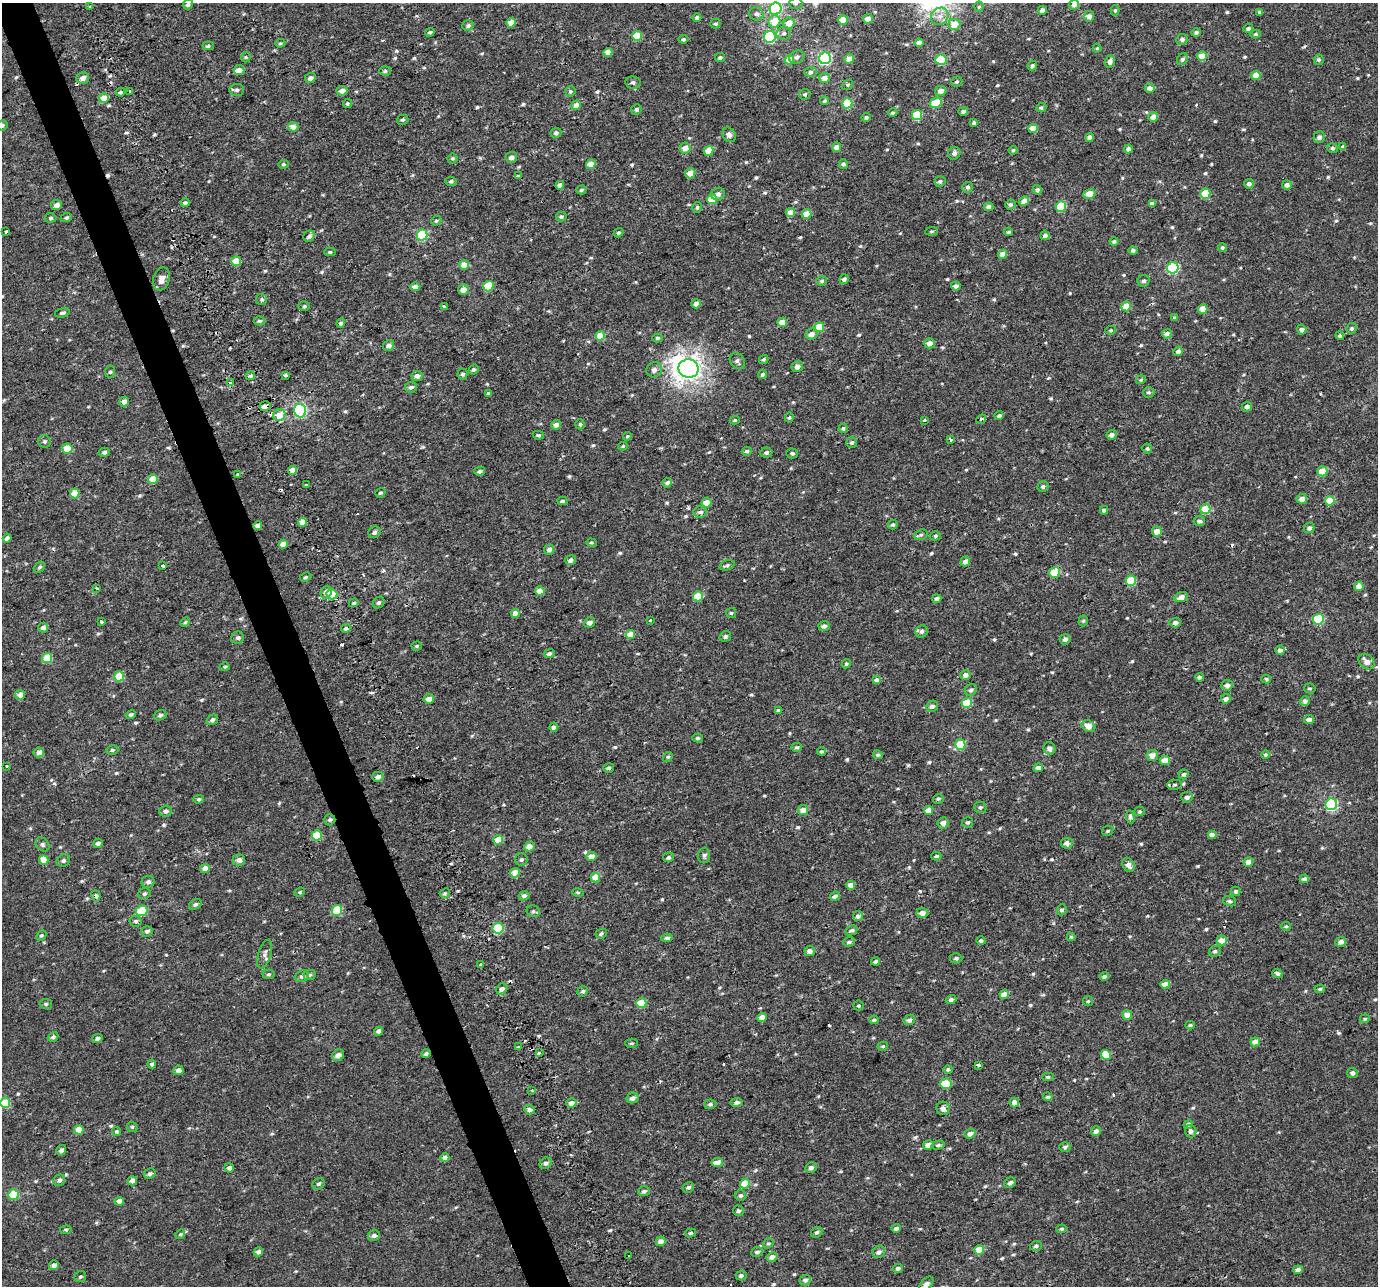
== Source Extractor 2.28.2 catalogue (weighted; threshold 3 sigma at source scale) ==
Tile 11 of 4 x 4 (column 3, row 3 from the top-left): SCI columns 2753-4128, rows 1364-2647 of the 5568 x 5368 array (HDU 1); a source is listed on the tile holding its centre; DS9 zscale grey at full resolution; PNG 1380 x 1288 px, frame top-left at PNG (2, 3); each listed source drawn as its Kron ellipse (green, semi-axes under 4 px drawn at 4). Shown black and unused: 3% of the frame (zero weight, under 2 of 3 exposures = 3% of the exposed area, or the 3 px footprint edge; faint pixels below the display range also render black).
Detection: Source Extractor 2.28.2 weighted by HDU 2 'WHT'; one run over the whole footprint, this tile lists its part. Background 5.10e-04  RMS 0.0032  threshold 0.0145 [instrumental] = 3 sigma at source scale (4.5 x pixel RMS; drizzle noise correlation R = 1.50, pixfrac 1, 0.0396/0.0396 arcsec/px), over >= 5 px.
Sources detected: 669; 22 cosmic-ray / hot-pixel residue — neither listed nor drawn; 1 inside a brighter listed object's ellipse — not listed separately; of the other 646, all 500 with FLUX_AUTO >= 0.425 (the completeness limit of this list) listed and drawn (146 fainter detections not listed), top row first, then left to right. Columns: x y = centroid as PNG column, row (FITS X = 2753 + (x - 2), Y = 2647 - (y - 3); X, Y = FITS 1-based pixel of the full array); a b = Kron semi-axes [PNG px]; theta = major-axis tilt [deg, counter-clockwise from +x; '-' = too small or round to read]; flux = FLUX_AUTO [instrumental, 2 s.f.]
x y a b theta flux
796 3 7 5 3 0.57
188 5 5 4 - 0.74
1074 5 5 5 - 1.3
89 6 3 3 - 0.9
979 7 5 4 - 0.53
775 9 6 6 - 35
1042 10 4 4 - 1.3
1115 10 5 4 - 0.46
1260 13 4 3 - 1.3
756 14 7 6 - 1
940 16 9 8 - 2.2
1089 16 5 5 - 1.6
697 18 4 4 - 0.64
868 19 5 5 - 2.3
843 20 5 5 - 7
774 21 6 6 - 5.3
511 23 4 4 - 3.6
789 23 6 5 - 3.6
715 24 5 4 - 0.51
954 24 6 5 - 4
468 25 6 5 - 0.89
1248 28 5 4 - 0.78
430 32 5 3 - 0.61
1196 32 5 4 - 0.85
784 33 7 6 - 0.84
1256 34 5 4 - 0.58
637 36 5 5 - 8.7
770 37 6 6 - 28
684 39 5 4 - 0.57
1182 39 6 5 - 1.1
280 43 5 4 - 0.47
919 43 4 4 - 2.2
208 46 5 4 - 0.54
1097 48 4 4 - 0.43
608 52 4 4 - 2.8
1202 56 5 4 - 5
246 57 5 5 - 0.43
720 57 5 4 - 0.6
797 57 8 6 24 0.99
825 58 6 6 - 47
849 59 5 4 - 2.9
1182 59 6 5 - 0.82
789 60 5 4 - 5.3
941 60 5 5 - 15
1319 60 5 5 - 0.72
1110 62 6 5 - 1.7
1032 65 5 4 - 0.7
239 70 5 5 - 2.2
385 71 6 5 - 0.58
810 72 6 5 - 0.64
1256 75 5 4 - 4
83 78 6 5 - 1.6
310 78 5 5 - 1.3
825 78 5 5 - 1.7
633 82 7 6 - 0.85
957 82 6 5 - 0.51
848 85 6 4 37 0.47
1150 88 5 4 - 2
237 90 7 6 - 0.93
130 91 4 3 - 1.3
342 91 5 4 - 1.6
570 91 5 5 - 0.53
941 91 6 5 - 1.7
121 92 4 3 - 0.59
805 94 5 5 - 0.61
104 98 5 5 - 4.2
824 101 4 4 - 0.56
847 103 5 5 - 15
936 103 6 5 - 8.3
347 104 4 4 - 0.45
576 105 5 4 - 1.9
1041 108 5 4 - 0.54
636 109 5 5 - 0.62
963 111 5 4 - 0.82
893 113 5 4 - 0.47
917 115 5 5 - 11
866 117 5 4 - 0.55
1153 117 5 5 - 2.9
403 120 6 5 - 0.53
974 123 4 3 - 0.69
2 125 5 5 - 0.63
293 127 5 5 - 2.5
1033 129 4 4 - 5.4
556 133 5 5 - 0.76
729 135 8 6 -56 1.4
1089 137 4 4 - 1.6
1319 137 6 5 - 1.2
836 147 5 4 - 1.7
1343 147 4 4 - 1.1
685 148 5 5 - 2.3
1332 148 5 5 - 0.64
1128 149 4 4 - 1.3
1013 150 4 4 - 0.55
708 151 5 4 - 5.4
954 153 6 6 - 1.1
511 157 6 5 - 1.3
453 158 5 5 - 0.48
283 164 5 4 - 0.45
591 164 5 4 - 3.5
843 164 5 4 - 0.72
690 173 5 5 - 2.6
519 176 4 3 - 1.8
451 181 5 4 - 0.58
940 181 5 5 - 0.67
1249 184 5 5 - 1
560 185 4 4 - 1.7
1287 185 5 4 - 1.3
968 187 5 5 - 0.71
581 190 5 4 - 0.52
1037 190 5 4 - 0.84
718 194 7 6 - 1.2
1089 194 6 5 - 4.6
1205 194 5 5 - 9.2
712 199 5 5 - 7
1024 201 5 4 - 2.1
185 203 4 4 - 0.81
1152 204 4 4 - 1.7
57 205 5 5 - 1.8
1010 205 5 5 - 0.69
1061 206 5 5 - 13
697 207 5 5 - 0.57
989 207 5 4 - 1.6
790 212 4 4 - 3.3
807 214 4 4 - 5.3
561 217 5 5 - 0.56
50 218 6 4 2 0.53
66 218 5 4 - 0.52
436 221 5 4 - 0.47
6 231 3 3 - 2.1
932 231 6 4 6 0.43
1009 232 4 3 - 0.49
618 233 5 4 - 0.55
422 235 5 5 - 19
1045 235 5 4 - 1.2
309 236 6 5 - 0.97
1114 241 4 4 - 0.56
1222 247 4 4 - 0.51
1133 250 4 4 - 0.78
330 252 5 4 - 0.48
1003 254 4 4 - 3.1
236 261 5 5 - 6.4
464 265 5 4 - 4
1173 268 6 5 - 30
161 279 12 8 75 2.1
844 279 5 4 - 0.82
822 281 5 4 - 0.56
1144 281 6 5 - 0.95
488 286 5 5 - 11
956 286 5 4 - 1.3
415 287 5 4 - 1.7
463 290 5 5 - 2.5
262 299 5 5 - 0.58
696 304 5 4 - 1.6
304 306 6 5 - 0.48
444 306 3 3 - 1.2
1126 306 5 5 - 5.1
1203 309 4 4 - 4.6
62 313 7 4 14 0.7
1174 318 4 4 - 0.7
259 321 6 4 2 0.6
782 322 5 4 - 3.9
341 323 4 4 - 0.66
819 327 5 5 - 6.4
1351 328 5 5 - 0.67
1302 329 5 4 - 1.1
1111 330 5 4 - 0.44
812 334 6 5 - 1.9
1167 334 5 4 - 1.7
600 336 5 4 - 5.8
1340 336 4 4 - 0.55
657 338 5 4 - 0.5
929 343 5 5 - 1.9
389 345 5 5 - 1.6
1178 351 5 4 - 0.97
764 359 5 4 - 0.47
737 361 9 7 -56 1.1
797 366 6 5 - 1.5
474 369 5 4 - 0.66
688 369 10 9 - 220
654 370 8 7 - 1.3
110 372 6 5 - 0.59
462 374 5 5 - 0.64
286 375 3 3 - 0.82
762 375 5 4 - 0.6
250 376 5 4 - 0.81
417 376 5 5 - 1.1
1141 380 5 4 - 0.45
230 383 3 3 - 0.76
411 387 6 5 - 1.1
1149 392 6 5 - 0.65
488 393 4 3 - 0.49
124 402 5 5 - 1.9
265 406 6 4 18 2.2
1247 407 5 5 - 1.2
300 411 7 6 - 46
279 415 6 5 - 4.4
999 416 4 3 - 0.69
789 417 5 4 - 0.47
981 419 5 3 - 0.68
735 420 5 4 - 0.43
925 420 3 3 - 0.56
580 424 5 4 - 0.56
556 425 5 5 - 1.4
843 428 5 4 - 0.56
538 435 5 4 - 0.48
1112 435 5 4 - 1.4
627 436 4 4 - 0.47
950 440 3 3 - 3.1
44 441 6 6 - 0.73
852 442 5 5 - 0.69
623 446 5 3 - 0.44
67 448 5 5 - 5.1
1147 449 5 5 - 0.62
747 451 5 4 - 0.58
104 452 5 4 - 0.83
766 452 6 5 - 0.83
792 453 5 5 - 0.76
293 470 4 4 - 2.8
480 471 5 4 - 0.76
1322 471 5 5 - 7.9
238 474 4 4 - 0.46
153 479 5 4 - 4.3
667 483 5 4 - 1.2
306 485 3 3 - 1.5
1043 486 5 5 - 0.61
75 493 5 5 - 6
380 493 5 4 - 0.53
1302 499 5 5 - 2.1
562 501 5 4 - 0.51
1330 501 5 4 - 6.3
707 503 5 5 - 3.7
1205 509 5 5 - 9.3
1104 510 4 4 - 0.82
700 512 7 5 5 0.79
1199 521 6 5 - 0.96
303 522 4 4 - 3.7
893 525 5 5 - 0.59
258 526 4 4 - 1.8
1309 528 5 5 - 0.95
374 532 6 5 - 0.79
1157 532 5 5 - 3.7
921 535 7 5 21 0.63
935 536 5 4 - 0.53
7 538 4 4 - 1.3
591 543 5 4 - 0.45
283 544 4 4 - 2.7
549 549 5 5 - 1.5
571 560 5 5 - 1.3
965 561 5 4 - 1.9
162 565 3 3 - 0.9
727 565 8 5 18 0.71
39 567 6 4 40 0.54
1055 572 5 5 - 10
306 577 6 4 26 0.46
1131 581 5 5 - 14
1359 586 5 4 - 2.5
97 588 4 3 - 0.51
540 591 4 4 - 3.3
326 592 7 5 68 2.2
332 594 5 5 - 9.5
698 596 5 5 - 9.4
1181 597 7 5 18 2
937 599 4 4 - 1.3
379 602 6 5 - 0.75
354 603 5 4 - 0.45
515 613 4 4 - 3.6
731 613 5 5 - 0.44
1318 619 5 5 - 19
651 620 3 3 - 1
1083 621 6 4 72 0.47
101 622 3 3 - 0.71
185 622 5 4 - 0.46
590 622 5 5 - 1.5
1175 623 5 5 - 1.1
824 626 5 5 - 1
43 628 5 5 - 1.3
346 628 5 4 - 1.2
922 631 6 6 - 0.89
630 634 4 4 - 4.4
725 636 6 5 - 0.83
238 638 6 6 - 0.88
1065 639 5 5 - 0.98
417 646 5 4 - 0.45
1280 650 5 4 - 1.2
549 653 5 4 - 0.71
47 658 5 5 - 8.1
1366 662 9 6 -40 2.3
846 664 5 4 - 0.54
225 667 5 4 - 0.44
965 675 5 5 - 1.6
119 676 5 5 - 11
1199 677 4 4 - 0.68
1266 679 5 4 - 0.47
877 680 4 4 - 1.7
1227 685 6 5 - 1.6
1310 688 6 5 - 0.46
971 690 6 5 - 0.86
20 695 5 5 - 2.3
429 699 5 4 - 2.2
1226 699 5 4 - 1.4
1305 701 5 4 - 1.2
967 703 5 5 - 8.2
932 706 6 5 - 1
779 710 4 3 - 8.3
131 715 5 4 - 0.7
160 715 6 5 - 0.73
212 720 6 5 - 0.89
1309 720 5 4 - 1.6
1088 726 7 5 -28 3.3
554 727 4 4 - 1.1
698 738 5 4 - 0.6
960 744 5 5 - 9.1
796 747 5 4 - 0.51
1049 748 6 5 - 1.5
112 750 6 4 13 0.61
822 751 4 4 - 0.48
39 752 5 5 - 2.2
878 755 5 4 - 0.6
1152 755 6 5 - 2.2
1265 755 4 4 - 0.51
668 757 5 4 - 0.45
1165 760 5 4 - 3.8
6 766 3 3 - 1.2
609 768 5 4 - 0.7
1038 768 5 4 - 1.4
1184 774 5 5 - 0.73
378 777 5 5 - 1.5
1174 785 7 5 6 0.62
1187 797 5 5 - 1.1
198 799 5 4 - 0.46
938 799 5 4 - 0.51
1331 804 6 5 - 39
980 807 6 5 - 0.66
803 810 5 5 - 2.8
928 810 4 4 - 3.2
165 811 6 5 - 0.92
1140 811 5 4 - 0.48
1130 817 7 4 -83 0.74
330 820 6 5 - 0.74
968 822 5 5 - 0.6
943 823 6 5 - 1.4
1108 831 6 5 - 0.56
317 835 5 5 - 9.9
1212 835 4 4 - 1.8
498 840 5 5 - 5.2
98 843 5 4 - 1
1067 843 6 5 - 1.4
42 844 8 6 -46 0.72
529 846 5 5 - 2.8
704 855 8 6 88 0.76
936 856 5 4 - 0.5
591 857 5 4 - 2.6
668 857 5 4 - 0.62
521 859 6 6 - 0.71
44 860 5 5 - 4.7
239 860 6 5 - 1.6
63 861 7 6 - 0.82
1248 862 5 4 - 2.3
1128 865 7 5 -59 1.7
205 868 5 4 - 2.3
515 873 5 4 - 4.4
595 878 5 4 - 6
1304 879 5 4 - 1.2
148 882 6 6 - 1
851 885 4 4 - 2.3
1236 891 5 4 - 0.67
300 892 5 4 - 0.43
445 893 5 4 - 0.48
578 893 6 4 -14 0.43
144 894 6 5 - 0.64
96 896 6 4 -73 0.79
524 896 5 4 - 0.81
835 896 5 4 - 1
1230 901 6 5 - 0.63
195 905 7 5 33 0.75
337 910 5 5 - 14
1062 910 5 5 - 0.72
142 911 6 5 - 12
533 911 7 5 -24 0.68
922 913 6 5 - 1.5
858 916 5 5 - 1.1
136 921 6 5 - 0.61
1286 926 5 4 - 0.44
498 928 5 5 - 16
851 930 6 4 29 0.76
147 931 6 5 - 0.82
601 934 6 4 28 0.66
41 935 6 4 47 0.48
1071 937 4 4 - 0.43
667 938 6 4 9 0.7
1222 940 5 5 - 2.9
981 941 5 4 - 0.68
849 942 6 4 19 0.75
1341 942 5 5 - 1.6
810 951 5 5 - 1.5
1215 951 6 5 - 0.71
265 954 15 6 72 1.5
956 958 6 5 - 0.71
876 961 4 3 - 0.77
481 965 3 3 - 0.73
1277 973 5 4 - 0.79
268 974 6 4 3 0.57
310 975 6 5 - 0.53
302 976 7 5 19 0.88
1104 976 5 4 - 0.7
1165 984 5 4 - 3.5
502 989 6 5 - 1.4
1320 989 5 4 - 0.63
583 991 5 5 - 0.66
1004 994 4 4 - 3
951 1000 5 4 - 0.86
1088 1001 5 5 - 0.47
641 1003 5 5 - 8.4
46 1004 6 5 - 0.6
858 1006 5 5 - 0.52
1127 1015 5 5 - 2.6
762 1017 5 4 - 2.4
1365 1019 5 4 - 0.45
874 1020 5 4 - 0.5
909 1020 6 5 - 1.1
1190 1025 5 4 - 0.48
378 1031 5 4 - 1.1
53 1037 5 4 - 0.72
97 1039 6 4 27 0.84
1255 1042 5 4 - 2.5
632 1043 6 4 -1 0.46
883 1046 5 4 - 0.52
519 1047 3 3 - 1.5
539 1053 4 3 - 0.57
426 1054 5 4 - 0.61
338 1055 6 5 - 1.4
1106 1055 5 5 - 6.5
152 1064 4 3 - 0.65
979 1065 4 3 - 0.53
948 1069 4 4 - 0.6
178 1070 5 4 - 1.4
1352 1073 5 5 - 0.99
1048 1077 6 4 1 0.49
946 1084 5 5 - 11
532 1090 3 2 - 0.46
1048 1097 5 4 - 0.56
633 1098 6 5 - 1.1
736 1102 6 4 4 0.92
1014 1102 5 5 - 1.9
5 1103 5 5 - 10
571 1103 5 5 - 1.8
710 1104 6 5 - 0.63
943 1108 7 6 - 1.6
529 1110 5 4 - 1.5
1188 1124 5 4 - 0.91
132 1127 5 5 - 0.48
79 1130 5 4 - 6.1
116 1131 5 4 - 0.5
1096 1131 5 5 - 1.3
1191 1131 6 5 - 1.3
970 1134 6 4 22 1.5
928 1145 5 4 - 1.8
938 1145 6 4 15 0.64
1065 1147 6 5 - 0.68
61 1150 5 4 - 1.3
445 1158 4 4 - 2.3
717 1162 6 4 9 2.5
546 1163 6 5 - 0.87
229 1168 5 4 - 0.94
811 1168 6 5 - 1
150 1174 6 5 - 0.78
59 1180 6 5 - 0.98
132 1181 5 4 - 2.1
745 1183 5 5 - 6
1010 1183 6 5 - 0.89
319 1184 6 5 - 0.74
688 1187 6 5 - 0.7
644 1191 6 5 - 0.9
13 1195 5 5 - 14
740 1196 5 5 - 0.82
119 1201 4 4 - 2.3
738 1211 5 5 - 0.73
896 1229 5 4 - 0.96
1062 1229 5 4 - 0.43
66 1230 6 4 8 0.45
817 1232 6 5 - 0.64
691 1233 5 4 - 0.51
180 1234 5 4 - 0.44
374 1236 6 5 - 1
661 1241 5 4 - 1.8
768 1243 5 4 - 0.47
1036 1246 6 5 - 0.73
979 1250 5 5 - 5.9
258 1252 5 4 - 1.4
757 1252 6 5 - 0.77
879 1252 6 6 - 1.1
628 1256 3 3 - 1.8
772 1257 5 5 - 1.5
54 1265 5 5 - 1.2
898 1268 5 4 - 0.9
1298 1270 5 4 - 1.5
741 1276 5 5 - 0.6
80 1277 6 5 - 0.55
805 1280 6 5 - 0.92
926 1284 9 5 47 1.5
Overlapping masked pixels (flux is a lower limit): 5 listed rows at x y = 265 406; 346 628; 1174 785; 330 820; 96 896
Isophote crosses this tile's border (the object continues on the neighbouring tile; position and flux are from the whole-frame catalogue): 3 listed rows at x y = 796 3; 2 125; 926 1284